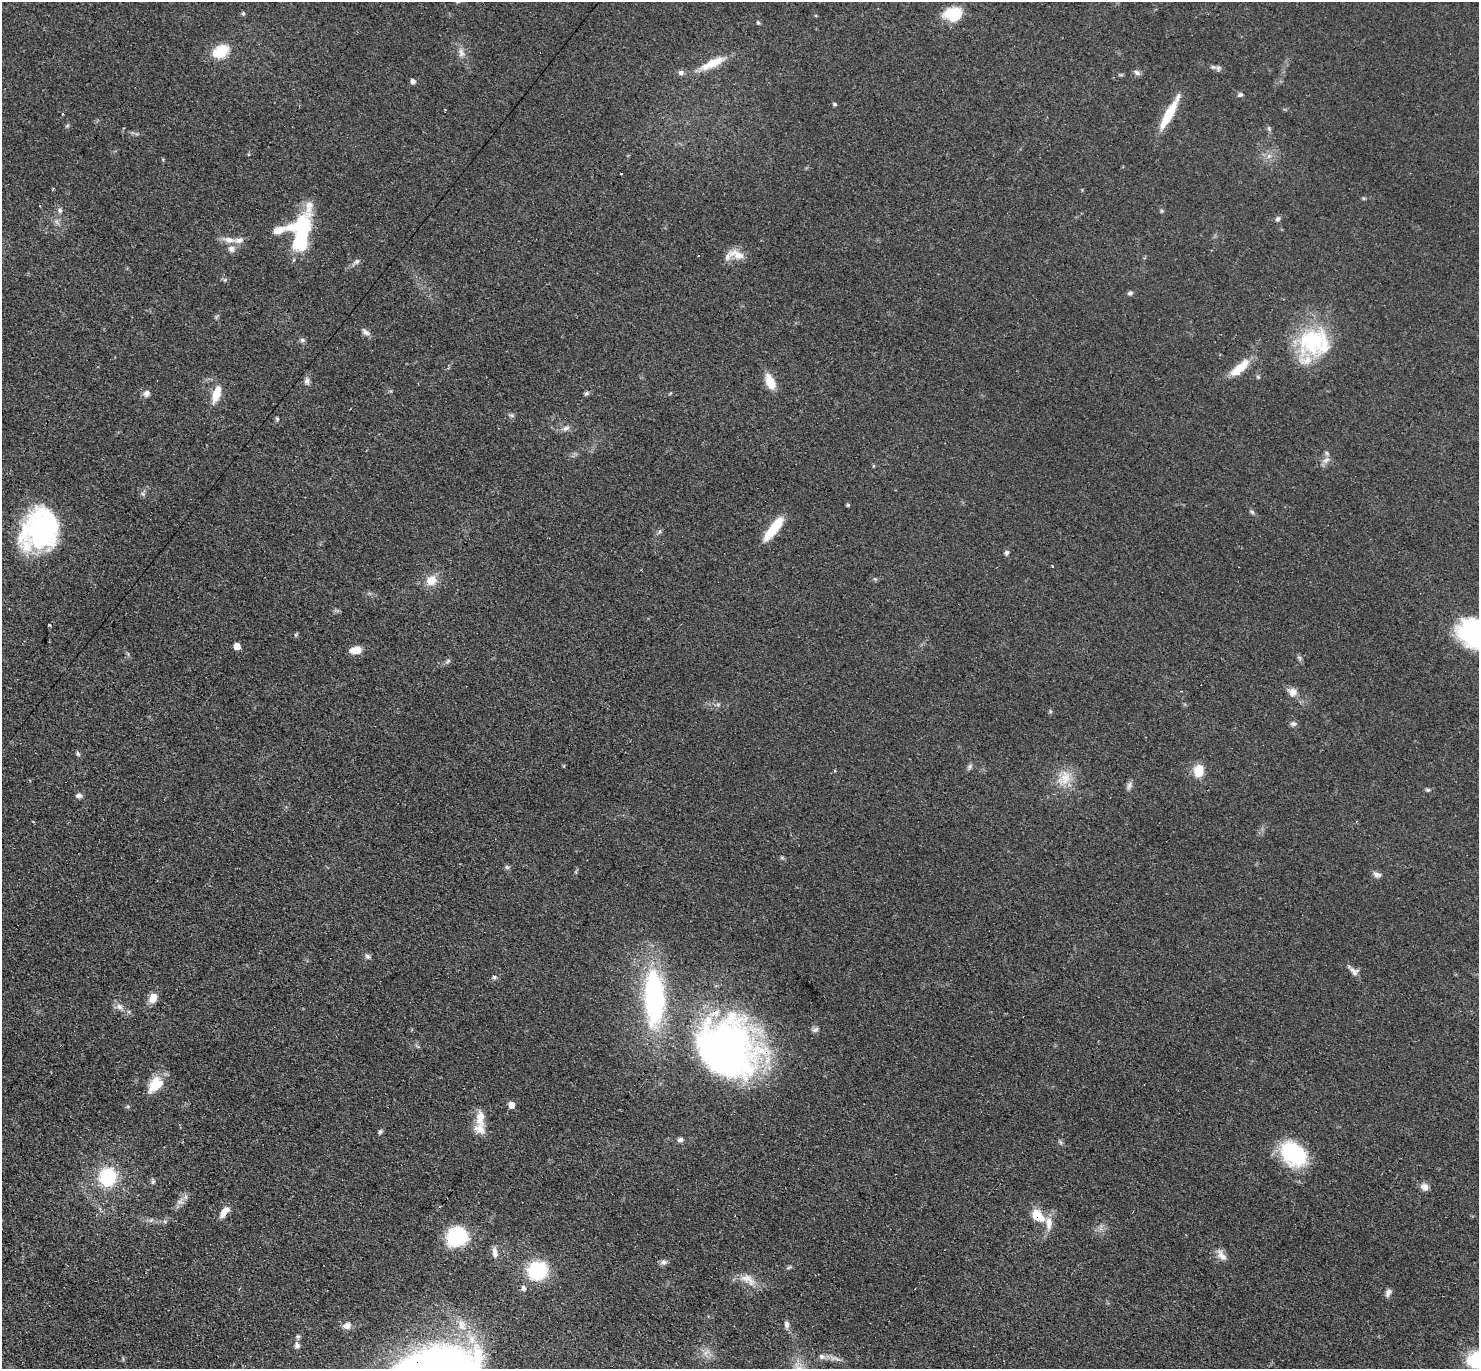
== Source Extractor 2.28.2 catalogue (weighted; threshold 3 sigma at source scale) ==
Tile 7 of 4 x 4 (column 3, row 2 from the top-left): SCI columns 3085-4561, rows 3032-4398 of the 6087 x 6078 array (HDU 1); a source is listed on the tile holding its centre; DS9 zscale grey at full resolution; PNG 1481 x 1371 px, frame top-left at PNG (2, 2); no overlay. Shown black and unused: <1% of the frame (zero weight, under 3 of 4 exposures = <1% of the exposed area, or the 3 px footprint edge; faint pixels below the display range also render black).
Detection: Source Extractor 2.28.2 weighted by HDU 2 'WHT'; one run over the whole footprint, this tile lists its part. Background 0.0608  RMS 0.0056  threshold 0.0254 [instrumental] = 3 sigma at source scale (4.5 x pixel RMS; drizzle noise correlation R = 1.50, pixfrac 1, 0.05/0.05 arcsec/px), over >= 5 px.
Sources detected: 119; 1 too faint to see at this stretch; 3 inside a brighter object's white glare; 2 cosmic-ray / hot-pixel residue — not listed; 5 inside a brighter listed object's ellipse — not listed separately; the other 108 listed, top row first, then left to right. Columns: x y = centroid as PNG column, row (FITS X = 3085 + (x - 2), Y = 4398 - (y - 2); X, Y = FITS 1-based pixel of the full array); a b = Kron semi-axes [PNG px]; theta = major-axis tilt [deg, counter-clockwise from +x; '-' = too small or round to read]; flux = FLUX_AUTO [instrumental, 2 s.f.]
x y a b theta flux
243 13 5 4 - 1
953 14 19 14 3 18
758 22 6 4 -63 0.79
220 51 20 13 34 15
461 53 12 7 -72 3.1
714 63 30 9 27 12
1218 67 6 6 - 1.7
681 73 7 7 - 1.8
1137 73 9 6 -33 1.8
1121 75 6 4 -18 0.72
413 81 5 5 - 2
1240 95 8 6 26 1.3
835 104 5 4 - 0.92
445 110 4 2 - 0.5
1169 114 37 8 62 19
67 126 6 4 19 0.75
1269 128 6 4 74 0.83
53 188 3 3 - 0.65
60 210 7 6 - 1.6
1162 211 5 5 - 0.74
1278 219 8 5 60 1.4
278 230 14 8 15 6.1
301 238 36 19 68 31
229 240 15 8 -11 4.8
232 249 10 9 - 2.9
698 255 3 3 - 1.3
739 255 19 11 -18 7.3
356 262 9 6 38 1.7
225 280 6 4 19 0.82
1130 293 6 5 - 1.5
366 332 12 7 -27 2.3
302 340 7 6 - 1.3
1312 341 38 35 54 49
1239 368 31 10 42 11
1258 377 6 5 - 0.86
307 381 10 7 -81 2.1
770 382 19 10 -67 9.1
146 393 9 8 - 2.5
587 393 6 5 - 1.2
216 394 17 7 70 11
512 415 7 5 -20 1.1
277 419 6 5 - 0.82
566 428 10 6 29 2.1
1326 460 12 7 38 3.1
873 466 5 3 - 0.55
848 505 3 3 - 0.99
1252 512 8 4 -44 1.1
43 527 42 31 62 99
771 532 24 9 52 15
1007 553 6 6 - 1.4
1052 566 3 3 - 1.2
431 580 13 10 55 7.4
50 625 3 2 - 0.92
1476 634 33 24 -22 100
295 635 6 4 90 0.75
237 646 5 5 - 6.3
356 650 12 7 11 6.9
448 661 7 4 45 1
1293 692 11 10 - 3.9
1293 724 8 7 - 1.6
78 754 8 4 -55 0.95
970 767 9 5 64 1.4
1199 771 12 9 79 12
1064 778 24 16 59 11
1129 785 11 6 60 1.9
1428 790 6 5 - 1
79 795 8 6 3 1.9
782 858 6 4 -1 0.83
507 867 7 5 -21 1.1
1377 875 12 7 -13 2.2
367 956 8 6 -45 1.5
1355 973 10 8 51 2.3
494 977 6 5 - 1
654 997 55 20 -88 110
153 998 12 9 64 5.4
119 1007 9 8 - 2.8
815 1030 9 6 24 1.7
724 1045 84 62 -32 260
155 1084 20 12 49 13
511 1105 5 5 - 6
480 1118 25 11 -87 8.2
380 1132 7 5 59 1.1
680 1140 7 6 - 1.9
1061 1143 8 4 -59 1.1
1293 1154 27 19 -38 49
108 1177 17 15 81 35
153 1182 7 4 45 1
1425 1187 10 8 -33 3.3
186 1197 7 4 -90 1.4
180 1202 13 3 -8 1.3
224 1212 14 7 55 5.7
1038 1216 18 10 -42 12
457 1236 20 17 31 37
495 1252 14 6 -86 3.1
1222 1255 17 8 -50 4.2
663 1262 9 7 3 1.8
789 1267 9 4 22 0.97
537 1270 11 10 - 62
748 1279 25 12 -29 7.8
523 1288 6 5 - 1.9
1388 1292 11 6 63 2.2
787 1324 9 6 -84 2.2
347 1326 12 8 16 3.5
298 1337 7 5 89 1.1
297 1345 8 7 - 2.2
822 1357 8 7 - 2.2
1478 1360 21 14 11 40
799 1368 12 7 -14 4.1
Overlapping masked pixels (flux is a lower limit): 4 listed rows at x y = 1169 114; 724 1045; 224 1212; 1038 1216
Isophote crosses this tile's border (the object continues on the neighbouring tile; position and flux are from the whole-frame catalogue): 4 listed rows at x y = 43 527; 1476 634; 1478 1360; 799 1368